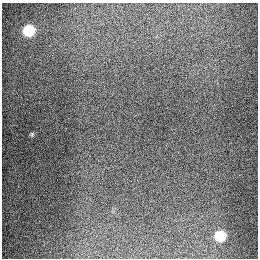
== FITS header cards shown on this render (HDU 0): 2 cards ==
NAXIS1  =                  256
NAXIS2  =                  256

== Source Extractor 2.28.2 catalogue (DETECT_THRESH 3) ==
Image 256 x 256 px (HDU 0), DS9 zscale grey, 1 PNG px = 1 image px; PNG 260 x 260 px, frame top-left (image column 1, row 256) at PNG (2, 3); no overlay
Background 1290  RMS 27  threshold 79.9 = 3 sigma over >= 5 px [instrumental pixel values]
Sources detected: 3; all 3 listed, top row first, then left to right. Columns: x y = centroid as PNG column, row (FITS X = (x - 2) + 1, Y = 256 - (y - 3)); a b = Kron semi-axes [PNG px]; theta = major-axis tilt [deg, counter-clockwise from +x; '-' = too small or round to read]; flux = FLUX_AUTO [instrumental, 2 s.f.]
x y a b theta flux
29 31 8 7 - 89000
32 134 6 5 - 2600
220 236 8 7 - 66000